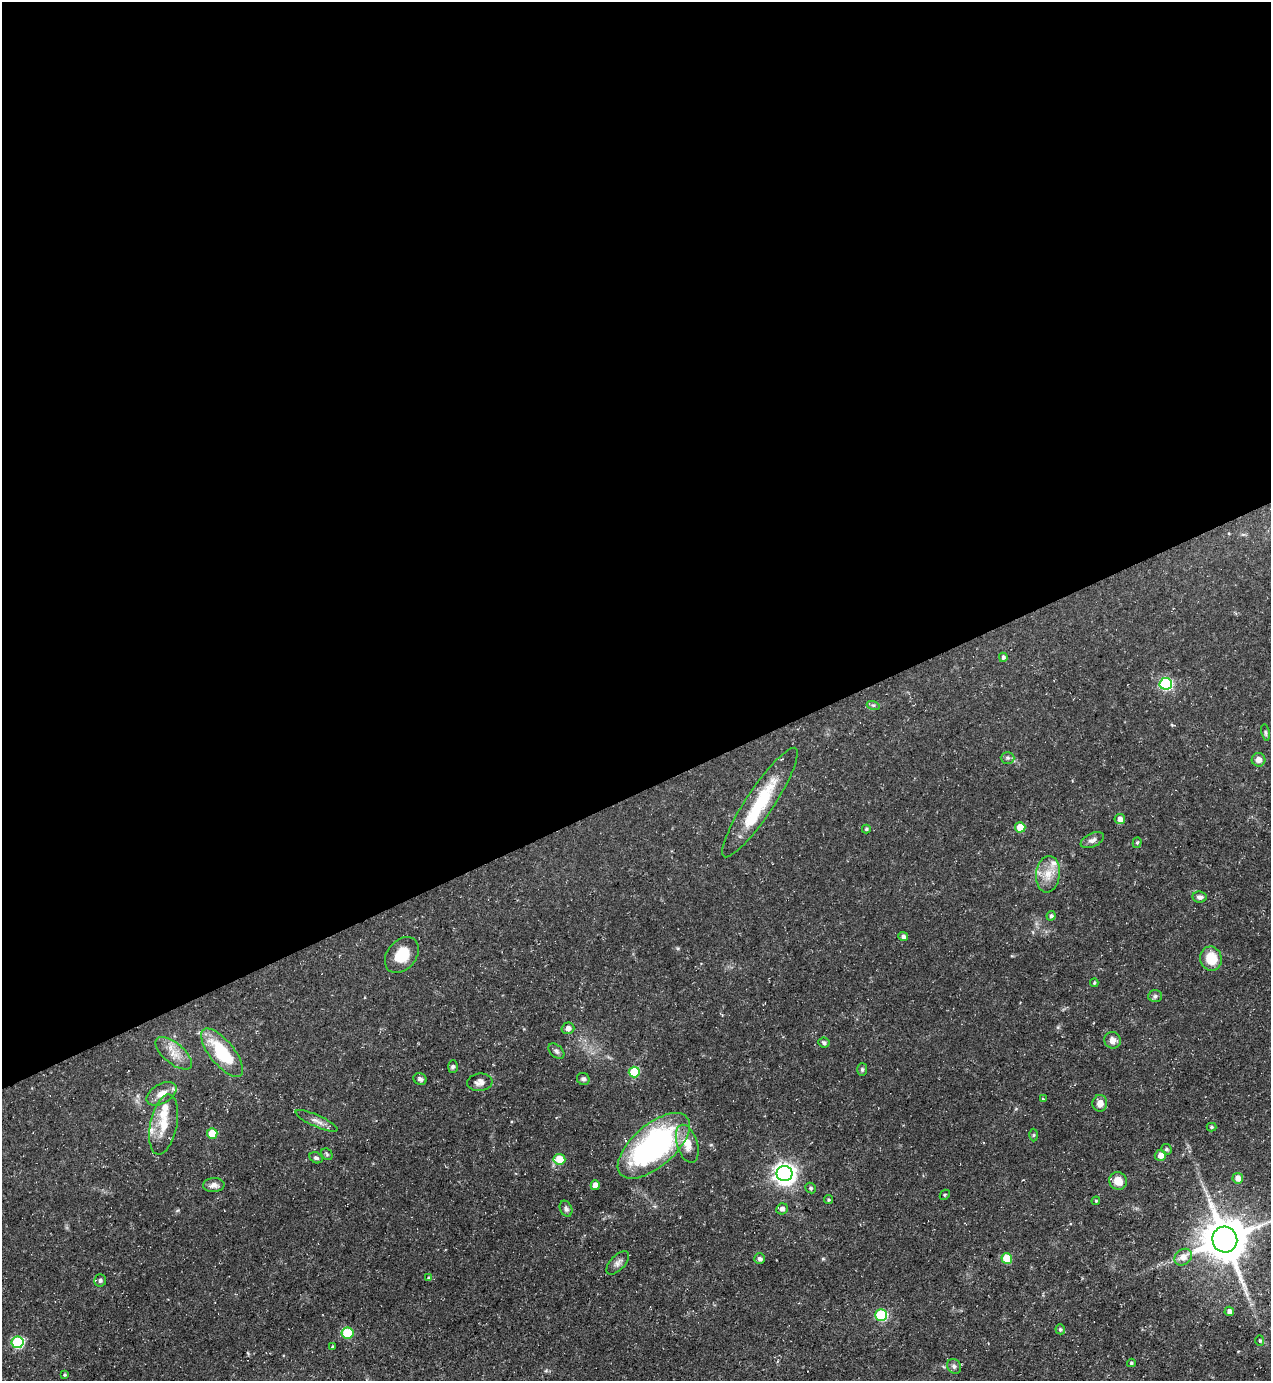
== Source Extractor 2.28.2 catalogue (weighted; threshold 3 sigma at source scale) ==
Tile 2 of 4 x 4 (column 2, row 1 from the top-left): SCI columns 1547-2815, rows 4137-5515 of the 5500 x 5515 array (HDU 1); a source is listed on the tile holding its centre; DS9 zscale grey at full resolution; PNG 1273 x 1383 px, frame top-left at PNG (2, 2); each listed source drawn as its Kron ellipse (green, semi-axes under 4 px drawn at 4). Shown black and unused: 57% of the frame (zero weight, under 3 of 5 exposures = <1% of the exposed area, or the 3 px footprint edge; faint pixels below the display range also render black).
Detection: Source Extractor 2.28.2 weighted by HDU 2 'WHT'; one run over the whole footprint, this tile lists its part. Background 0.0362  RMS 0.004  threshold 0.018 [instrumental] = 3 sigma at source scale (4.5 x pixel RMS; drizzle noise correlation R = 1.50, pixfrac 1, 0.05/0.05 arcsec/px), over >= 5 px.
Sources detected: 81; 1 inside a brighter object's white glare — neither listed nor drawn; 5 inside a brighter listed object's ellipse — not listed separately; the other 75 listed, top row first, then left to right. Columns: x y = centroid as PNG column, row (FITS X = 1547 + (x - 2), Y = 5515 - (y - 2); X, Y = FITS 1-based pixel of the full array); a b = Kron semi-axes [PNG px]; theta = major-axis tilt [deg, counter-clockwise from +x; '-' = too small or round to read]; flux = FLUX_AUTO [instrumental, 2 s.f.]
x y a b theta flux
1003 657 4 4 - 0.95
1166 684 6 6 - 45
873 705 6 4 -18 0.68
1265 733 8 4 -80 0.68
1007 758 7 5 -1 0.9
1258 760 7 7 - 2.3
760 802 65 13 57 22
1120 819 5 5 - 2.4
1020 827 5 5 - 7.2
866 829 4 3 - 0.65
1092 840 12 6 25 1.7
1137 843 5 4 - 0.62
1048 874 18 12 83 6
1200 897 7 5 -7 1.4
1051 916 5 4 - 0.84
903 936 5 4 - 1.1
402 955 20 14 50 9.4
1211 959 12 11 - 9
1094 983 4 4 - 0.48
1155 996 7 6 - 0.91
568 1028 6 5 - 2
1112 1040 8 8 - 2.5
824 1043 5 5 - 0.91
556 1051 9 6 -43 1.1
174 1053 22 10 -40 5.6
222 1053 29 12 -51 23
453 1067 6 5 - 0.85
862 1069 6 5 - 0.68
634 1072 5 5 - 18
420 1079 7 5 -26 1.1
583 1079 6 6 - 1
480 1082 13 8 4 2.3
161 1094 16 9 30 4.1
1043 1099 4 3 - 0.4
1100 1103 8 7 - 2.8
316 1121 23 6 -24 2.4
164 1125 30 13 78 8.7
1211 1127 5 4 - 0.69
212 1133 5 5 - 8.6
1034 1135 6 4 88 0.56
687 1144 20 10 -73 5.8
654 1146 44 21 41 89
1166 1149 5 5 - 0.82
327 1154 6 5 - 0.64
1160 1155 6 5 - 2.7
316 1158 7 5 -26 0.81
559 1159 6 5 - 8.2
785 1174 8 7 - 260
1238 1178 5 5 - 3
1118 1181 9 8 - 5.1
214 1185 11 7 3 2
595 1185 5 4 - 3.7
811 1188 5 5 - 0.71
945 1195 5 3 - 0.43
828 1200 4 4 - 0.55
1096 1201 4 4 - 0.49
566 1209 8 6 -66 1.2
782 1209 6 5 - 1.5
1225 1240 13 12 - 1600
1183 1257 9 7 38 3.2
1007 1258 5 5 - 12
760 1259 5 5 - 1.2
618 1263 14 7 46 1.9
429 1278 4 4 - 0.68
100 1280 6 6 - 0.93
1229 1311 5 4 - 1.5
881 1315 6 5 - 32
1060 1329 5 4 - 0.75
347 1333 6 5 - 15
1260 1341 5 4 - 0.51
18 1342 6 6 - 36
332 1347 4 3 - 0.55
1131 1363 4 3 - 0.59
954 1366 8 6 -55 1.2
64 1375 3 3 - 0.5